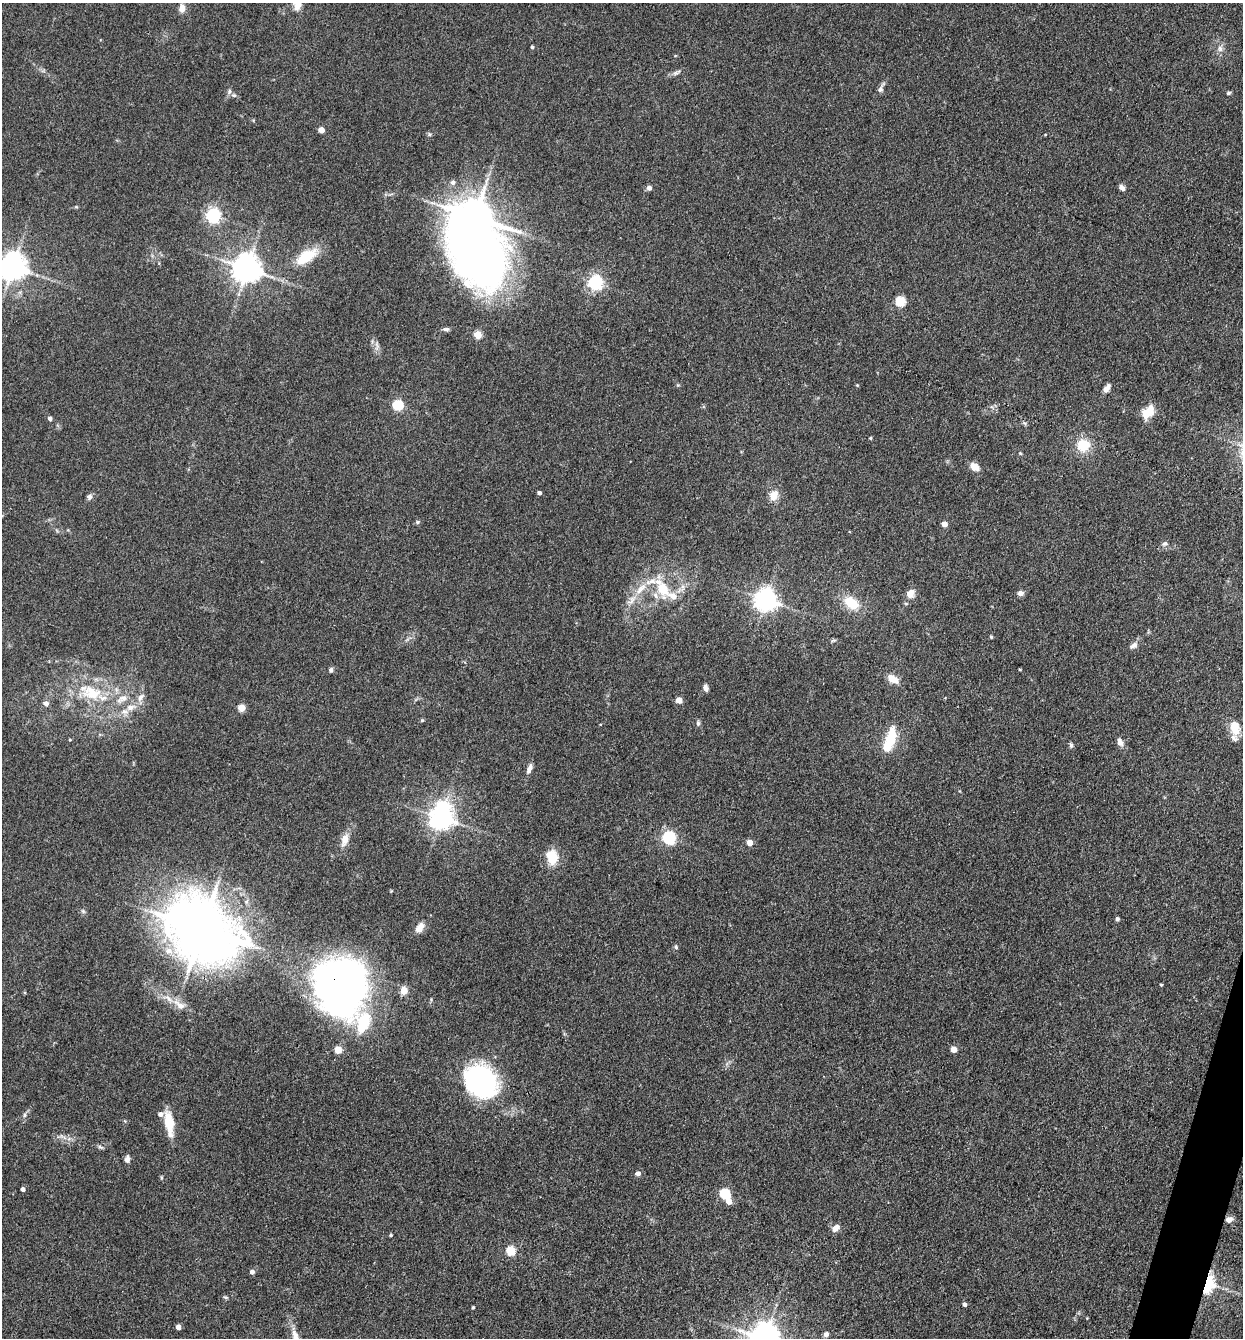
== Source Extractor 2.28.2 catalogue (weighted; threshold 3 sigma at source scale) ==
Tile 6 of 4 x 4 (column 2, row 2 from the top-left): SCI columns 1503-2743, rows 2672-4007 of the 5357 x 5342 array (HDU 1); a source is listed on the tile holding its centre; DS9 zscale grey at full resolution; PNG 1245 x 1340 px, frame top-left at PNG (2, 3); no overlay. Shown black and unused: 1% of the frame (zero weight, under 3 of 4 exposures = <1% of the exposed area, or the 3 px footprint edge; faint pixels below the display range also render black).
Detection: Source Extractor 2.28.2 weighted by HDU 2 'WHT'; one run over the whole footprint, this tile lists its part. Background 0.132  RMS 0.0068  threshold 0.0305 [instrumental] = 3 sigma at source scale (4.5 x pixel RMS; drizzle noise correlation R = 1.50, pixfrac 1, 0.05/0.05 arcsec/px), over >= 5 px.
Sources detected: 116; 1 inside a brighter object's white glare — not listed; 9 inside a brighter listed object's ellipse — not listed separately; the other 106 listed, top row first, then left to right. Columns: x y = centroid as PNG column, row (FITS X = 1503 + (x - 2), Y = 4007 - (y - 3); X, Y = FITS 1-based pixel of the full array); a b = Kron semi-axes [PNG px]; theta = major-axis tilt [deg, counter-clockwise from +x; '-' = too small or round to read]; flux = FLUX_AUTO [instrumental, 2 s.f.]
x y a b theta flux
297 5 14 10 -80 5.8
182 8 9 7 78 4.5
532 47 4 3 - 1.2
1220 48 9 6 -88 2.8
675 73 8 4 45 1.6
880 89 9 7 64 2.2
229 91 7 5 71 1.6
1228 93 6 4 16 1.1
234 95 7 5 -19 1.6
321 130 4 4 - 8.5
1045 135 5 3 - 0.54
453 182 6 6 - 2.5
649 188 5 5 - 3.1
1122 188 8 5 -47 2.6
213 216 6 6 - 160
475 222 49 21 -83 2200
306 257 33 14 33 20
13 267 8 8 - 910
247 269 8 8 - 990
595 283 6 6 - 180
900 301 5 5 - 44
446 329 9 5 0 1.8
478 335 5 5 - 19
377 346 13 5 -90 2.8
857 385 4 4 - 0.58
1107 388 10 6 56 3.5
398 405 5 5 - 52
1148 412 18 10 53 11
50 419 4 4 - 2.5
870 438 4 3 - 0.84
1083 445 14 13 - 16
1020 453 5 4 - 0.68
974 467 12 8 -36 5.7
539 493 4 3 - 2.1
774 496 11 9 62 7.8
89 497 7 7 - 2.1
417 522 6 5 - 1
944 524 4 4 - 7.7
1165 543 8 6 21 1.9
683 587 7 4 -72 1.7
641 589 21 8 48 9.5
663 589 23 16 -69 19
910 593 11 8 56 6.1
1020 593 7 6 - 2.9
766 600 7 7 - 530
851 603 17 11 -33 17
991 637 5 4 - 0.87
833 640 8 4 9 1.1
1134 645 11 7 32 2.9
331 670 6 5 - 1.6
893 679 13 8 -33 7.3
706 688 8 5 -81 2.9
92 693 27 18 -17 26
140 697 13 8 49 4.4
122 699 19 9 30 7.2
679 700 5 4 - 8.1
46 703 6 5 - 3.1
130 707 14 8 14 6
241 708 5 5 - 14
422 720 5 4 - 0.84
698 723 7 5 83 1.5
1235 728 16 10 -78 12
70 740 4 3 - 0.66
1120 742 11 7 -64 3.4
888 745 28 13 55 15
1071 745 7 5 78 1.4
529 769 13 6 65 3.1
441 818 9 8 - 560
669 838 6 6 - 120
345 840 18 9 72 6.6
749 843 4 4 - 8.3
552 857 13 10 -73 19
83 911 7 5 -45 1.3
1117 919 5 4 - 1.3
420 927 15 8 53 5.3
202 929 24 18 -39 3000
676 947 7 5 -77 1.1
169 951 11 9 -4 5.6
1161 985 3 3 - 0.7
341 986 56 50 -83 340
404 990 8 7 - 6.3
179 1005 20 9 -38 7.3
954 1049 5 4 - 9.9
338 1050 5 5 - 15
481 1082 36 29 -48 110
25 1115 6 5 - 1.3
169 1122 26 11 -80 15
100 1147 8 4 -27 1.3
127 1159 9 6 82 2.7
638 1173 5 4 - 3.8
161 1177 6 3 -72 0.73
23 1189 4 4 - 2.6
725 1194 5 5 - 47
729 1201 6 5 - 6.9
1229 1219 9 7 19 3.4
836 1228 10 7 39 4.2
391 1235 4 3 - 0.75
510 1251 5 5 - 33
252 1272 5 5 - 2.5
1209 1284 26 13 74 22
226 1297 6 4 -18 0.94
964 1304 4 4 - 2.1
473 1307 3 3 - 0.91
1087 1318 3 3 - 0.47
178 1327 4 4 - 4.7
826 1334 6 6 - 2.3
Overlapping masked pixels (flux is a lower limit): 4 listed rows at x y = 202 929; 341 986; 1229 1219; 1209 1284
Isophote crosses this tile's border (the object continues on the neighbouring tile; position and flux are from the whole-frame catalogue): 2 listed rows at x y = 297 5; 13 267